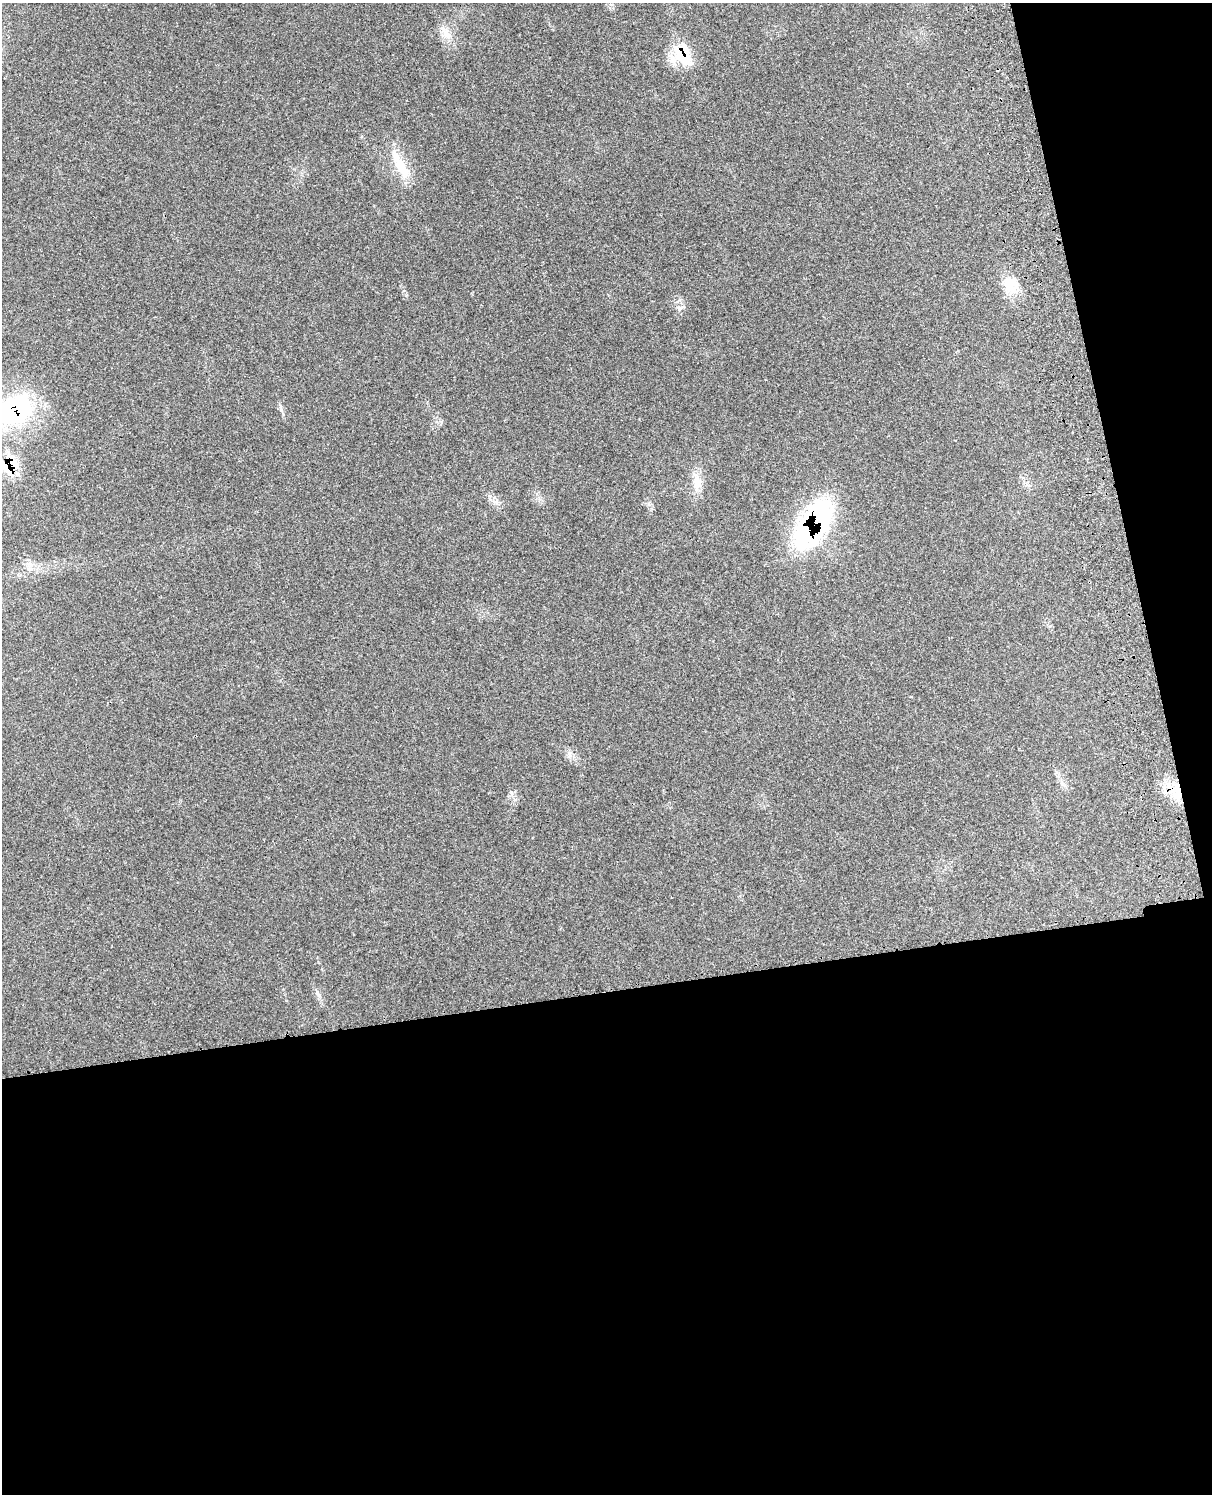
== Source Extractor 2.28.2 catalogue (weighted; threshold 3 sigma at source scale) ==
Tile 12 of 4 x 3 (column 4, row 3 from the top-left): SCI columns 3753-4962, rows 175-1666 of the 5080 x 4929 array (HDU 1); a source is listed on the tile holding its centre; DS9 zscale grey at full resolution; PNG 1214 x 1496 px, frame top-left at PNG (2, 3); no overlay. Shown black and unused: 39% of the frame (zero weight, under 3 of 4 exposures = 6% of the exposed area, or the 3 px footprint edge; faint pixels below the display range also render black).
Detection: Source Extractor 2.28.2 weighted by HDU 2 'WHT'; one run over the whole footprint, this tile lists its part. Background 0.202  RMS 0.008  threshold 0.0358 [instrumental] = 3 sigma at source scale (4.5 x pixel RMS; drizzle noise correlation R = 1.50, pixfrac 1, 0.05/0.05 arcsec/px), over >= 5 px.
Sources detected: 10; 1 cosmic-ray / hot-pixel residue — not listed; the other 9 listed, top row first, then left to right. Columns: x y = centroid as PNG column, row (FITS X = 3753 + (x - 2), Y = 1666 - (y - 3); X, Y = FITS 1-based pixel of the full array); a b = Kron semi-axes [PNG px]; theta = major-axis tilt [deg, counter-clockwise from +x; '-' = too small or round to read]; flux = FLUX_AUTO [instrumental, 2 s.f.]
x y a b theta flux
447 35 12 10 -34 6.9
683 54 32 19 -61 29
400 165 41 11 -60 20
1010 284 25 15 -81 15
16 410 49 36 32 84
9 465 24 20 31 25
698 484 18 9 68 7.9
813 524 60 28 57 130
569 754 7 4 -71 2
Overlapping masked pixels (flux is a lower limit): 4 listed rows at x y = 683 54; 16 410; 9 465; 813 524
Isophote crosses this tile's border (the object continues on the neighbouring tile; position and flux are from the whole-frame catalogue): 2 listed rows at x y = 16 410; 9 465